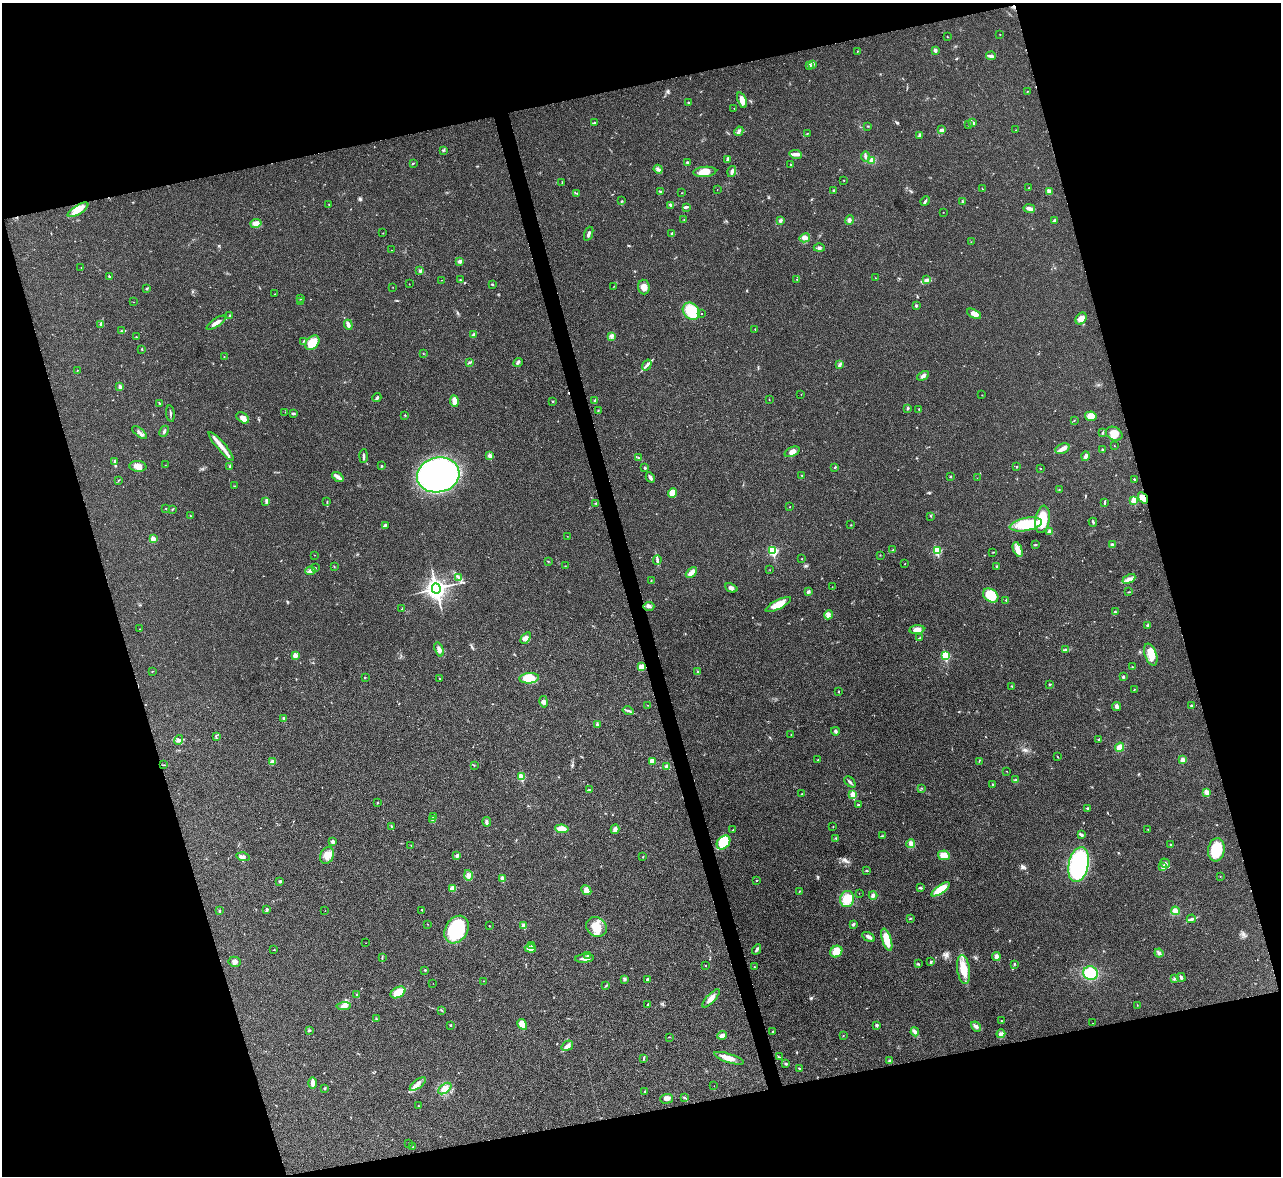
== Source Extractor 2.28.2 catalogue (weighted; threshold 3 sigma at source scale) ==
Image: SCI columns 4-5118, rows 263-4956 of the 5119 x 5100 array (HDU 1 of 3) = the unmasked area's bounding box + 8 px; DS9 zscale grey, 4 x 4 block average (1 PNG px = mean of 4 x 4 image px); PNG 1283 x 1178 px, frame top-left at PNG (2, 3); each listed source drawn as its Kron ellipse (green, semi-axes under 4 px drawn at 4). Shown black and unused: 32% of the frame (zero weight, under 3 of 4 exposures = <1% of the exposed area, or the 3 px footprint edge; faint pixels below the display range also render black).
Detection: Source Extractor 2.28.2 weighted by HDU 2 'WHT'. Background 0.0221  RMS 0.0044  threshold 0.0197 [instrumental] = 3 sigma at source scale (4.5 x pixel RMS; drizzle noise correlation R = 1.50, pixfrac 1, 0.05/0.05 arcsec/px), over >= 5 px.
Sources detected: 405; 2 cosmic-ray / hot-pixel residue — neither listed nor drawn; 4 coinciding with a brighter row at this scale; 9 inside a brighter listed object's ellipse — not listed separately; the other 390 listed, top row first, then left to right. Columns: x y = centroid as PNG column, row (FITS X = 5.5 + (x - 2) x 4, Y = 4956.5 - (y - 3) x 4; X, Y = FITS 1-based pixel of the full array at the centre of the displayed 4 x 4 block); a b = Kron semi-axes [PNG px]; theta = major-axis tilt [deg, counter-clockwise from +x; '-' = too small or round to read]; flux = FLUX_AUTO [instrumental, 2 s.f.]
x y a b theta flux
1000 34 2 2 - 0.96
947 37 2 2 - 0.67
935 50 2 2 - 20
857 51 2 2 - 0.92
991 56 5 3 - 6.9
813 64 4 3 - 4.8
809 65 2 2 - 1.3
1027 91 2 2 - 0.92
742 100 8 4 -69 16
688 102 2 2 - 4.1
734 108 2 2 - 0.76
594 123 3 2 - 2.6
973 123 3 3 - 3.8
968 125 2 2 - 1.7
868 126 2 2 - 1.3
941 130 4 3 - 5.8
1016 130 2 2 - 1
739 131 5 2 - 4.1
807 133 2 2 - 1
920 135 3 2 - 3.3
443 150 2 2 - 1.5
795 154 6 4 -10 9.8
865 157 5 2 - 3.7
728 159 2 2 - 1.3
872 160 3 3 - 12
413 163 3 2 - 1.6
687 163 2 2 - 4.1
791 164 2 2 - 2.3
658 169 4 2 - 4.8
705 172 11 5 5 30
732 172 6 2 72 7.2
844 180 2 2 - 1.1
562 183 2 2 - 0.87
1029 188 2 2 - 1.4
983 189 2 2 - 0.57
717 190 2 2 - 0.52
833 190 3 2 - 2
661 191 2 2 - 2.8
1049 192 4 4 - 11
577 193 3 2 - 1.4
682 193 2 2 - 0.78
621 201 4 2 - 2
925 201 5 2 - 4
962 202 3 2 - 2
329 204 2 2 - 0.67
671 205 3 2 - 3.5
686 207 4 3 - 4.4
1029 208 6 3 -10 8.3
78 210 12 4 31 35
943 212 2 2 - 0.65
684 220 2 2 - 0.98
780 220 4 3 - 3.7
849 220 5 3 - 6.9
1055 220 4 2 - 3.3
256 223 6 4 9 9.4
383 233 2 2 - 1
589 234 7 2 70 5.9
672 234 2 2 - 1.1
805 238 5 4 - 9.8
971 242 2 2 - 0.49
819 248 5 3 - 5.1
391 250 2 2 - 0.65
460 261 2 2 - 10
81 267 2 2 - 0.68
420 271 3 3 - 3.7
109 276 2 2 - 1.2
875 278 2 2 - 0.92
797 279 2 2 - 0.78
441 280 2 2 - 0.49
460 280 2 2 - 1.5
926 280 3 2 - 3.5
409 284 2 2 - 0.63
492 284 2 2 - 2.6
614 286 2 2 - 1.1
393 287 2 2 - 0.54
644 287 7 6 - 17
146 289 2 2 - 2.3
275 294 3 2 - 1.1
301 299 2 2 - 1.8
133 302 2 2 - 0.49
300 302 2 2 - 2.3
916 305 2 2 - 10
691 311 9 7 -47 87
702 314 2 2 - 2.1
974 314 7 3 -28 15
230 316 3 2 - 3.4
1081 319 6 5 - 19
216 323 11 3 33 17
100 324 3 2 - 2.1
348 325 5 3 - 10
755 329 2 2 - 1.2
121 331 2 2 - 1
473 335 2 2 - 8.2
611 336 3 2 - 4.1
136 337 2 2 - 1.5
303 342 4 2 - 2
312 343 8 6 47 58
142 349 2 2 - 1.5
423 353 2 2 - 0.99
224 357 2 2 - 1.3
518 362 5 2 - 4.9
470 363 4 2 - 2.7
647 365 6 3 55 6.7
839 365 4 2 - 3.1
77 370 2 2 - 0.96
923 376 6 3 27 7.1
120 387 2 2 - 23
801 394 2 2 - 0.67
982 395 2 2 - 0.77
377 398 4 2 - 3.9
595 400 3 2 - 3.3
769 400 2 2 - 0.8
454 401 6 3 -83 17
553 401 2 2 - 2
159 403 3 2 - 1.6
908 408 3 2 - 2.4
919 409 3 2 - 2.3
598 410 2 2 - 1.7
285 412 2 2 - 0.49
293 413 3 2 - 4.3
170 414 8 2 -83 3.7
405 415 3 2 - 1.6
1091 416 6 4 5 26
243 418 7 4 -36 12
1074 420 2 2 - 0.78
164 431 6 2 63 4.7
140 433 9 2 -38 6.5
1102 433 2 2 - 1.8
1114 434 9 6 -25 25
221 446 18 3 -49 28
1114 446 2 2 - 0.66
1062 449 7 5 24 12
1102 449 2 2 - 2.3
792 452 8 4 22 13
364 456 7 2 87 4.9
490 456 2 2 - 30
1086 456 5 3 - 9.6
638 458 2 2 - 1.2
115 461 3 2 - 2.5
165 465 2 2 - 0.67
138 466 8 5 -6 19
381 466 3 2 - 1.5
230 467 3 2 - 5.5
835 467 2 2 - 2.6
1017 467 2 2 - 2.4
645 468 2 2 - 8.7
1040 468 2 2 - 0.9
438 475 21 17 12 770
802 475 2 2 - 1.1
338 477 6 3 -36 8.9
951 477 2 2 - 2.1
650 478 5 2 - 7.4
977 478 2 2 - 0.52
1134 479 3 2 - 2.1
118 480 2 2 - 0.9
234 486 3 2 - 1.4
1059 489 2 2 - 0.84
673 493 5 4 - 24
1143 498 6 4 -55 25
1134 500 2 2 - 68
266 501 3 2 - 2.7
327 502 3 2 - 1.8
1105 502 4 2 - 3
596 503 2 2 - 0.92
790 507 2 2 - 0.75
166 508 2 2 - 0.93
172 509 3 2 - 2.2
190 516 2 2 - 1.3
931 516 2 2 - 0.88
1042 519 14 7 80 62
1093 522 4 2 - 4
1026 524 16 6 10 89
385 525 3 3 - 3.7
851 525 2 2 - 1.2
1050 532 3 3 - 10
567 536 2 2 - 0.7
153 539 2 2 - 38
1035 545 3 2 - 2.3
1112 545 3 3 - 5
893 550 3 2 - 1.3
1018 550 8 4 -67 21
773 551 2 2 - 210
937 551 2 2 - 130
993 552 2 2 - 1.1
314 555 2 2 - 0.53
880 555 2 2 - 1.1
802 559 2 2 - 1.8
657 560 4 2 - 4.4
548 561 2 2 - 0.77
904 564 2 2 - 0.91
334 566 2 2 - 1.3
565 566 2 2 - 0.7
997 567 2 2 - 1.6
315 568 2 2 - 1.5
770 570 2 2 - 0.43
310 571 5 4 - 8.1
691 572 6 3 44 20
459 578 2 2 - 1.6
1129 579 7 3 26 9.5
651 581 2 2 - 1
832 587 2 2 - 0.66
731 588 6 3 -23 7.1
436 589 5 4 - 1200
808 592 3 3 - 4.4
1129 592 2 2 - 1.5
991 596 8 6 -37 57
1006 600 2 2 - 4.9
778 604 14 4 26 35
649 606 5 3 - 5.5
402 609 2 2 - 1.5
1115 612 2 2 - 1.8
828 615 4 2 - 4.9
1148 625 3 3 - 4.8
140 629 2 2 - 0.87
917 630 7 4 7 20
920 637 3 2 - 1.8
526 638 6 4 55 14
439 649 7 3 -72 11
1065 650 3 2 - 2.6
1151 655 11 6 -69 34
295 656 2 2 - 41
945 656 2 2 - 150
641 667 4 3 - 19
1132 667 2 2 - 3.2
152 672 2 2 - 0.98
698 672 3 2 - 2.6
365 677 2 2 - 1.4
1123 677 2 2 - 5
439 678 2 2 - 0.89
529 678 10 5 5 53
1050 684 3 2 - 2.6
1012 686 2 2 - 1
1134 689 2 2 - 1
839 691 2 2 - 1
544 702 6 4 -79 8.1
648 705 2 2 - 0.74
1116 706 4 3 - 7.2
1191 706 3 3 - 2.5
628 711 5 2 - 4.4
284 719 2 2 - 20
597 724 3 2 - 3.8
835 731 4 3 - 5.2
791 735 2 2 - 0.8
216 736 2 2 - 1.1
179 740 5 4 - 5.2
1099 740 3 2 - 4.4
1120 747 5 3 - 21
1057 757 2 2 - 0.83
818 760 2 2 - 1.4
1183 760 3 3 - 8.3
652 761 3 3 - 14
979 761 2 2 - 1
272 762 4 2 - 13
164 765 2 2 - 1.3
474 765 2 2 - 1.2
667 766 3 3 - 10
1007 771 2 2 - 0.59
521 777 2 2 - 110
1016 780 4 2 - 2.9
850 782 6 2 -43 5.5
993 784 3 2 - 2.6
922 788 2 2 - 0.92
589 790 2 2 - 1.3
1207 792 3 2 - 23
801 794 2 2 - 1.1
853 795 2 2 - 71
377 803 2 2 - 1.5
858 805 2 2 - 5.9
1088 808 2 2 - 3
434 817 2 2 - 2
433 820 4 2 - 3.2
487 822 5 2 - 7.3
392 827 3 2 - 1.8
833 827 2 2 - 0.9
562 829 7 4 -8 28
615 829 5 3 - 11
733 830 2 2 - 1.3
1148 830 2 2 - 0.74
1081 835 4 2 - 3.5
882 836 2 2 - 1
836 838 2 2 - 1.1
333 842 4 3 - 6.8
724 842 8 6 48 63
911 844 4 3 - 10
1170 844 2 2 - 2.3
411 846 2 2 - 1.1
1216 850 11 8 81 71
327 855 9 6 68 26
457 855 3 2 - 5.8
944 855 6 5 - 27
643 856 2 2 - 1.2
243 857 6 4 -16 7.8
1165 863 5 3 - 4.9
1079 864 18 10 78 380
1163 867 3 2 - 11
867 871 3 2 - 2.5
468 875 5 3 - 7.5
1220 876 2 2 - 0.61
502 879 2 2 - 41
756 880 2 2 - 2.5
280 881 3 2 - 3.5
453 888 4 3 - 21
920 888 3 2 - 2.5
940 889 11 4 35 47
586 890 5 4 - 13
799 891 3 2 - 1.3
859 893 2 2 - 0.53
873 895 4 4 - 6.4
847 899 8 7 - 43
267 910 3 2 - 3.7
422 910 2 2 - 1.4
219 911 3 2 - 2.2
325 911 2 2 - 0.43
1176 911 4 4 - 11
911 919 2 2 - 1
1191 919 5 3 - 5.4
427 924 2 2 - 0.95
853 924 4 2 - 3.1
489 926 2 2 - 1.6
523 926 2 2 - 32
597 927 11 9 -31 43
456 930 15 11 58 130
869 937 6 2 -32 9
887 940 11 4 -73 45
366 943 2 2 - 0.52
532 945 2 2 - 1.7
530 948 6 3 -7 15
757 949 5 2 - 5.3
274 950 2 2 - 1
836 952 6 5 - 33
1159 953 4 3 - 6.4
587 955 3 2 - 2.4
382 957 2 2 - 1.4
996 957 4 3 - 10
584 958 9 3 4 13
235 962 6 5 - 8.9
931 962 4 2 - 2.9
918 964 3 2 - 1.9
1014 964 3 2 - 2.7
705 965 2 2 - 0.98
754 967 2 2 - 3
425 970 2 2 - 5.4
963 970 14 6 -81 44
1090 973 7 7 - 64
1181 977 5 3 - 4.1
625 979 4 3 - 3.8
647 979 3 2 - 2.9
1175 979 4 2 - 3.3
483 981 2 2 - 1
433 983 2 2 - 0.45
606 986 2 2 - 1.6
398 992 8 5 28 35
356 995 2 2 - 1.3
711 998 11 4 47 17
648 1004 2 2 - 2.5
1137 1005 2 2 - 1.1
344 1006 7 4 5 11
442 1011 3 2 - 1.3
376 1019 3 2 - 2
1001 1021 2 2 - 0.84
1093 1023 2 2 - 0.62
522 1024 6 4 -58 33
450 1025 2 2 - 1.6
877 1025 2 2 - 14
976 1027 6 3 -40 7.1
309 1030 3 2 - 2.4
773 1031 2 2 - 2.1
915 1032 4 3 - 5.2
1001 1034 4 2 - 4.4
722 1035 4 3 - 10
843 1036 2 2 - 1
669 1037 2 2 - 1.1
567 1046 6 4 35 9.2
779 1057 2 2 - 1.1
729 1058 15 4 -18 25
644 1059 3 2 - 2.5
889 1061 2 2 - 1.3
786 1064 3 2 - 2.9
799 1068 3 2 - 1
312 1083 6 2 -90 20
418 1084 9 3 37 10
714 1086 2 2 - 0.53
325 1088 2 2 - 2.6
445 1088 7 4 36 18
645 1091 2 2 - 1.9
684 1097 4 2 - 2
666 1099 6 4 4 8.9
418 1106 3 2 - 2.1
408 1143 2 2 - 0.79
413 1147 2 2 - 1.7
Overlapping masked pixels (flux is a lower limit): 1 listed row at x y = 1143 498
Diffuse or blended objects may show on this block-average render without a row.